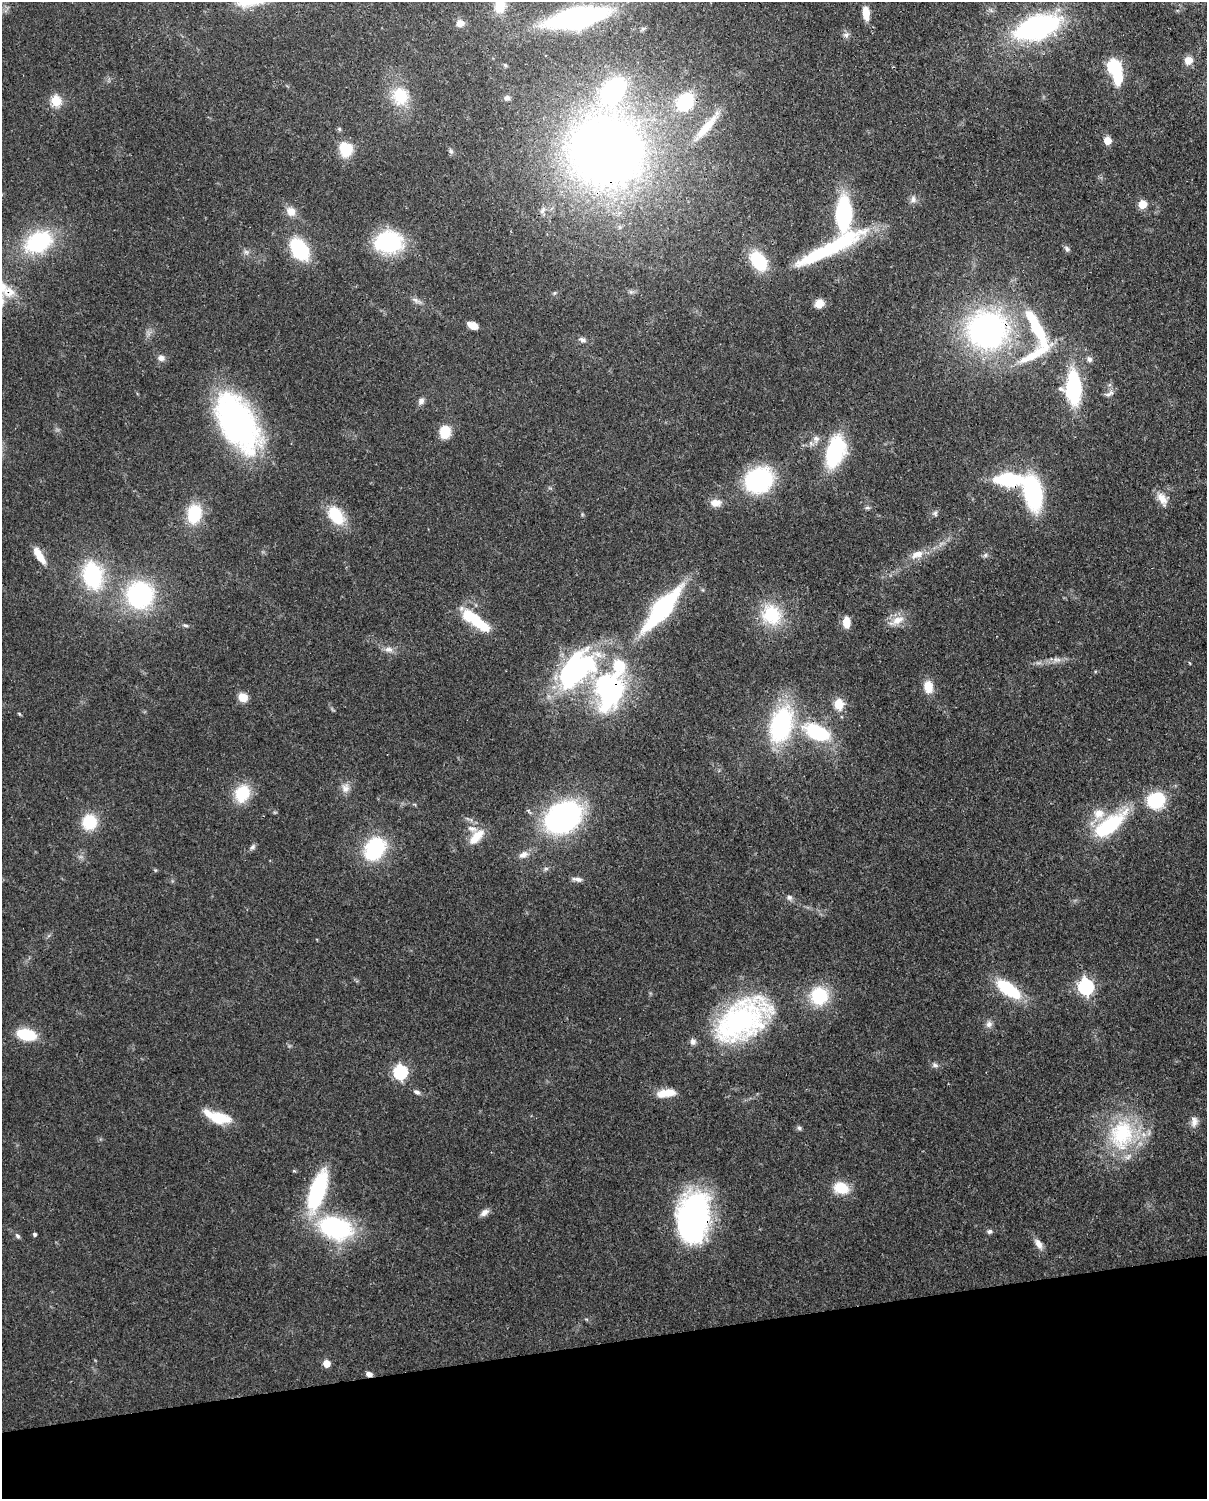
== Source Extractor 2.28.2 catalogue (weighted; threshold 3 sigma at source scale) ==
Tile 10 of 4 x 3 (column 2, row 3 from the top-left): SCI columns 1303-2507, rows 161-1657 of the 5007 x 4916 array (HDU 1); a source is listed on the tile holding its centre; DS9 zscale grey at full resolution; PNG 1209 x 1501 px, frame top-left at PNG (2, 2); no overlay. Shown black and unused: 10% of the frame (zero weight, under 3 of 4 exposures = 7% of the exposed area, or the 3 px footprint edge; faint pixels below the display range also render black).
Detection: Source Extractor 2.28.2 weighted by HDU 2 'WHT'; one run over the whole footprint, this tile lists its part. Background 0.126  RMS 0.0044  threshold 0.02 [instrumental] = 3 sigma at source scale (4.5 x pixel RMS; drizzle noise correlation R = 1.50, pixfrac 1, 0.05/0.05 arcsec/px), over >= 5 px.
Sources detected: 126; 1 inside a brighter object's white glare — not listed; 6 inside a brighter listed object's ellipse — not listed separately; the other 119 listed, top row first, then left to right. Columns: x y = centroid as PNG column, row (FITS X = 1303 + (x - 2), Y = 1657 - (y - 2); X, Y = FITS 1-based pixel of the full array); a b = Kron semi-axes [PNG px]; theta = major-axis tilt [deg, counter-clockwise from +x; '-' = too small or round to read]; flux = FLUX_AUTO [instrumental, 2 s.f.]
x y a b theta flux
500 6 18 12 86 8.4
866 13 15 7 -83 6
577 18 40 14 11 140
460 23 9 8 - 2.9
1037 27 28 13 18 140
846 35 8 6 14 1.4
1188 60 8 8 - 4.4
505 65 5 4 - 0.72
1114 66 6 6 - 73
1117 76 15 8 88 17
400 96 18 16 -71 17
507 98 7 7 - 1.4
56 101 6 5 - 32
685 102 19 15 55 21
706 127 40 9 49 10
339 129 5 5 - 0.81
1107 141 5 5 - 11
346 149 17 14 -74 12
451 151 7 5 -69 1
606 151 66 62 -15 400
913 199 10 7 -85 1.9
1142 204 5 5 - 16
542 210 12 7 52 2.1
291 211 11 9 -48 4.9
844 214 24 11 89 65
38 242 28 19 28 43
388 242 23 19 1 47
830 248 100 16 27 48
299 249 26 17 -55 26
1067 249 9 6 -61 1.2
246 252 7 6 - 1.3
758 261 16 10 -52 30
631 292 7 5 -43 0.96
554 293 6 4 70 0.56
416 300 16 5 -26 1.9
819 304 11 10 - 3.9
473 326 9 6 -23 4.5
1037 329 73 16 -64 32
987 330 33 30 -4 150
582 340 11 6 -19 1.7
1032 356 57 12 28 17
161 358 10 8 -10 2.1
1089 359 8 7 - 1.4
1073 388 29 14 -87 49
1109 394 14 6 29 1.9
421 401 9 7 62 1.9
237 423 66 34 -60 120
445 432 10 8 80 14
816 439 12 9 80 2.8
835 452 24 13 73 56
759 480 25 22 30 55
1009 480 22 9 -1 48
1033 493 26 13 -79 69
1162 499 19 10 -59 4.8
716 503 14 10 1 3.9
867 508 8 4 0 0.88
935 513 8 6 -70 1.2
194 514 21 15 80 20
336 516 23 14 -55 18
917 554 20 10 22 5.5
39 555 23 8 -58 6.8
985 555 6 6 - 1
93 575 20 12 -78 58
140 595 19 18 - 78
662 609 39 12 50 87
771 615 28 25 -58 21
897 621 26 10 28 5.8
846 622 11 7 -88 6.4
480 624 33 13 -38 17
185 625 7 4 -18 0.87
389 649 12 8 -7 2.7
1055 659 8 4 -19 1.4
1189 663 4 3 - 0.41
576 670 58 32 45 82
928 687 16 11 -79 6.2
609 691 57 39 79 78
243 697 10 9 - 5.4
838 704 6 5 - 25
19 714 5 4 - 0.55
781 725 24 14 75 80
817 732 33 17 -24 31
345 788 13 11 78 3.4
242 793 16 13 69 19
1156 800 16 14 20 27
563 817 31 24 31 110
89 822 16 15 - 15
1109 825 49 18 37 34
476 837 24 11 47 7.7
253 847 9 6 44 1.2
375 849 26 19 53 33
523 855 13 9 28 3
577 879 14 5 -11 2
789 897 8 7 - 1.4
1086 986 7 6 - 120
1008 989 28 12 -35 25
819 996 18 18 - 24
742 1020 68 39 34 96
989 1024 10 9 - 2.2
26 1034 17 10 -12 21
935 1065 10 6 -15 1.5
400 1072 6 6 - 76
416 1092 8 6 -26 1.5
666 1093 23 9 8 7.8
219 1118 26 13 -12 14
1194 1122 15 9 89 2.9
799 1128 6 5 - 1.1
1121 1134 46 35 77 43
294 1171 6 3 -18 0.49
841 1188 16 12 -13 11
317 1191 39 14 71 57
484 1212 13 7 38 2.3
693 1216 49 29 83 120
335 1228 40 25 -15 54
989 1231 7 6 - 1.2
35 1234 4 3 - 0.95
18 1236 8 5 -50 1.1
1038 1244 14 8 -59 3.3
326 1363 5 5 - 8.6
369 1374 7 6 - 1.9
Overlapping masked pixels (flux is a lower limit): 7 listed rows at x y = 606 151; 987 330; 1009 480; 609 691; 693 1216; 335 1228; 369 1374
Isophote crosses this tile's border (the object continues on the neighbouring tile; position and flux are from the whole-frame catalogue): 1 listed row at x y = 500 6